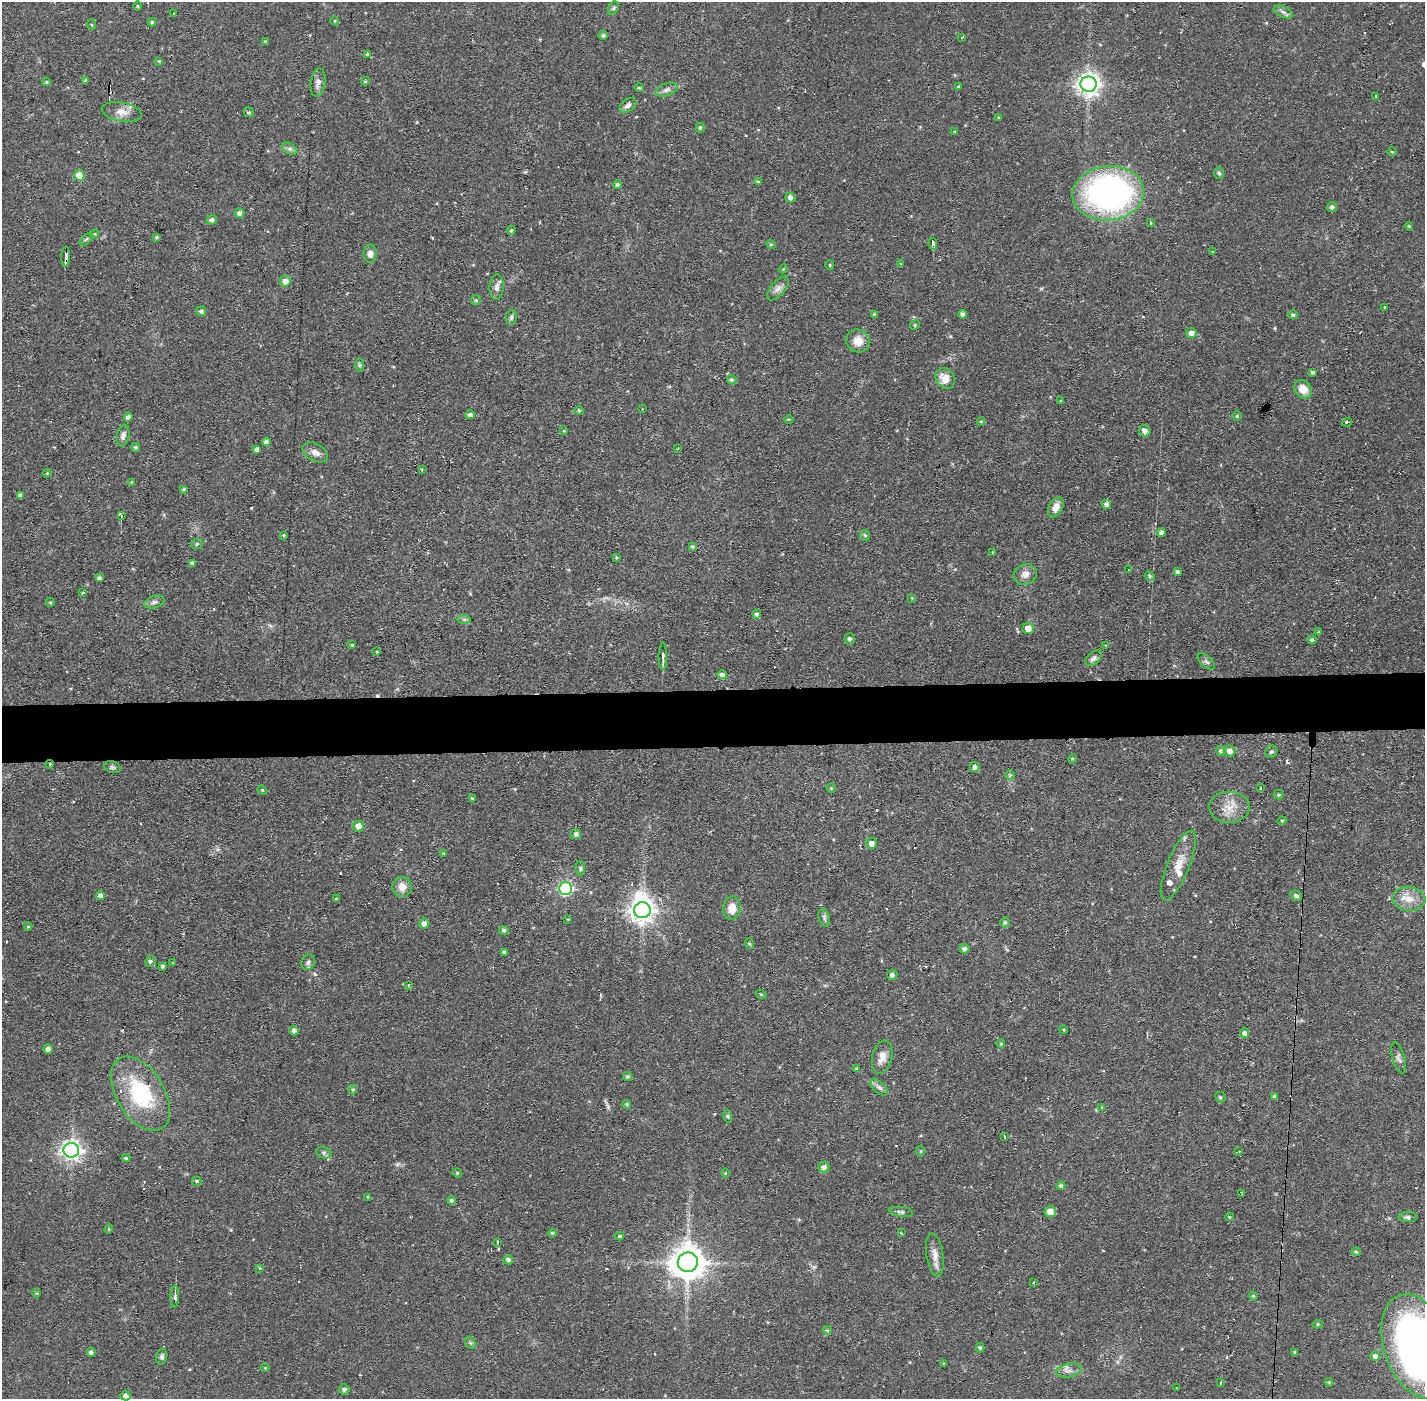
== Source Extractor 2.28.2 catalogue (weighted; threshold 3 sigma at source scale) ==
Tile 5 of 3 x 3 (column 2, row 2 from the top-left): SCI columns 1423-2845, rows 1452-2848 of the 4267 x 4300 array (HDU 1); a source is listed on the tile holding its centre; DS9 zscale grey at full resolution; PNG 1427 x 1401 px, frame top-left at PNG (2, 2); each listed source drawn as its Kron ellipse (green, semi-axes under 4 px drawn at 4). Shown black and unused: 4% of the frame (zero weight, under 2 of 3 exposures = <1% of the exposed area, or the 3 px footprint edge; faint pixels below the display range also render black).
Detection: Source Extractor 2.28.2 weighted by HDU 2 'WHT'; one run over the whole footprint, this tile lists its part. Background 0.0582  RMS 0.006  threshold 0.0272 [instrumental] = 3 sigma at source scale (4.5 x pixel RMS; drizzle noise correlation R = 1.50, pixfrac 1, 0.05/0.05 arcsec/px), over >= 5 px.
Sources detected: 252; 1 inside a brighter object's white glare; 9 cosmic-ray / hot-pixel residue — neither listed nor drawn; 6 inside a brighter listed object's ellipse — not listed separately; the other 236 listed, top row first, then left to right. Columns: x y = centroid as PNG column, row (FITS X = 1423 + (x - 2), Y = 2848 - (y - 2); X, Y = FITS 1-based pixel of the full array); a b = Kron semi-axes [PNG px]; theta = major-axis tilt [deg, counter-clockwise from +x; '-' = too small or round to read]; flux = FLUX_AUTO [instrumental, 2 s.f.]
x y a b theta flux
137 6 5 3 - 0.64
613 8 7 5 60 1.1
1283 12 10 5 -25 2
173 13 3 2 - 0.96
335 21 4 3 - 0.53
152 22 4 4 - 0.79
92 25 5 3 - 0.59
603 35 5 4 - 1.6
962 37 3 3 - 2.6
265 42 4 3 - 0.72
367 54 4 3 - 0.67
159 61 3 3 - 0.51
86 80 4 4 - 1.1
365 81 4 3 - 0.75
47 82 4 4 - 0.67
318 82 14 7 81 3.2
1089 84 8 7 - 430
959 87 3 3 - 3
639 88 4 4 - 0.69
666 90 11 6 21 2.4
1376 96 3 2 - 0.91
628 105 9 6 35 2.3
122 112 20 9 -10 5.8
249 112 5 5 - 0.95
999 118 4 3 - 0.74
700 127 5 4 - 1
955 132 4 3 - 0.81
290 149 8 5 -31 1.8
1392 152 4 4 - 0.6
1219 173 5 5 - 1
79 175 5 5 - 12
758 182 4 4 - 0.92
617 185 4 4 - 1.5
1108 193 36 27 5 220
790 197 5 4 - 2.7
1332 207 5 5 - 1.6
239 213 5 4 - 2.6
212 220 5 4 - 1.7
1150 223 3 3 - 1
1409 226 4 3 - 0.57
511 230 4 3 - 0.78
94 234 4 4 - 0.63
157 237 3 3 - 1
86 239 8 3 45 0.92
771 244 5 4 - 0.74
933 244 6 4 -78 3.1
1213 252 4 3 - 0.58
370 254 9 6 89 3.1
66 256 10 3 88 12
901 264 3 3 - 0.56
830 265 5 4 - 0.69
783 269 5 3 - 0.61
285 281 5 5 - 4.7
497 287 13 7 85 2.8
778 288 14 7 50 3.4
476 300 5 5 - 0.94
1385 307 3 3 - 1.9
201 311 5 5 - 1.7
874 314 4 4 - 0.78
963 314 4 4 - 2.6
1293 315 5 4 - 1.1
511 317 7 5 79 1.4
915 325 5 4 - 0.77
1191 333 5 5 - 3.3
858 341 12 11 - 7.4
360 365 7 4 90 0.94
1313 372 4 3 - 1.3
945 378 11 9 -58 7.6
732 380 5 4 - 1.1
1303 389 10 8 -48 7.1
1061 401 3 3 - 0.59
642 409 2 2 - 0.48
579 411 5 4 - 0.71
470 415 4 4 - 2.6
1237 416 4 4 - 0.81
128 417 4 4 - 2.3
789 419 4 3 - 0.63
981 421 4 4 - 0.68
1347 422 5 3 - 0.87
564 431 4 3 - 0.48
1145 431 6 5 - 3.5
123 436 11 6 77 2.7
266 442 4 4 - 2.9
136 447 4 4 - 0.99
678 448 3 2 - 0.55
257 449 4 4 - 2.4
315 452 14 8 -29 4
422 470 4 2 - 0.56
47 473 4 4 - 0.67
132 482 4 4 - 0.53
183 489 3 3 - 0.68
20 495 4 4 - 2.2
1107 504 5 4 - 1.9
1056 507 11 7 63 5.3
122 515 3 3 - 110
1161 532 4 4 - 1.6
284 535 4 3 - 0.66
865 535 6 4 -43 1.1
197 544 6 5 - 1
693 546 4 4 - 1.2
993 552 4 3 - 0.58
616 558 3 3 - 1.3
192 563 4 4 - 1.6
1129 570 3 3 - 1.4
1178 572 4 4 - 1.2
1025 574 12 10 23 4.4
1150 576 5 4 - 1
99 578 4 4 - 1.8
82 593 3 3 - 1.3
912 598 4 4 - 0.49
50 602 4 3 - 0.75
154 602 10 6 16 2.1
757 614 4 4 - 1.4
464 619 7 4 -1 1.2
1028 629 5 5 - 5
1319 632 4 3 - 0.69
849 639 6 5 - 1.4
1312 640 5 4 - 1.3
352 645 4 4 - 0.75
1106 645 4 3 - 0.64
377 652 4 3 - 0.57
663 657 13 3 -90 2.2
1093 658 9 6 42 2
1206 662 10 5 -41 1.7
722 675 5 4 - 2.4
1221 751 5 4 - 1.5
1230 751 6 5 - 3
1271 752 6 5 - 1.2
1072 759 5 3 - 0.69
50 764 4 3 - 0.47
112 767 8 6 -15 1.4
975 767 5 5 - 2.2
1010 775 5 5 - 0.85
831 788 4 4 - 0.59
1261 788 3 3 - 2.6
262 790 5 4 - 0.67
1279 795 5 4 - 0.93
472 798 4 3 - 0.64
1229 807 20 15 -1 9.7
1282 821 4 4 - 0.78
358 826 5 5 - 5.2
576 834 5 5 - 1.9
872 843 5 5 - 3.4
444 853 3 3 - 0.51
1178 866 37 11 68 11
580 868 8 4 -86 1.2
402 887 10 9 - 5.9
565 889 6 6 - 100
101 896 4 4 - 4.6
1296 896 6 5 - 1.5
336 899 3 3 - 0.52
1409 899 16 12 -5 7.9
732 908 12 8 84 7.7
642 910 8 8 - 560
824 918 9 5 -73 1.4
568 919 4 3 - 0.47
1005 922 5 5 - 1.2
424 924 5 5 - 2.9
28 926 4 4 - 0.63
504 930 5 4 - 1.6
750 944 5 3 - 0.67
964 949 5 5 - 1.8
505 952 4 4 - 2.1
150 961 5 5 - 1.6
173 962 4 2 - 0.5
308 962 8 6 69 1.7
163 966 3 3 - 1.3
892 975 5 5 - 1.9
408 985 4 4 - 0.71
761 994 5 3 - 0.59
1064 1030 4 3 - 0.55
294 1031 4 4 - 2.6
1245 1033 5 4 - 2
1001 1044 4 3 - 0.68
48 1049 4 4 - 3
882 1057 17 9 76 5.1
1399 1058 16 6 -73 2.3
857 1068 4 3 - 0.86
628 1077 5 4 - 1.1
879 1088 10 5 -41 2.2
353 1090 5 4 - 0.87
140 1094 41 24 -59 50
1220 1097 5 5 - 1.3
1275 1097 4 4 - 1.4
627 1104 4 4 - 0.81
1102 1107 4 3 - 0.63
727 1116 6 4 -73 1
1004 1137 3 2 - 1.1
71 1150 8 7 - 310
921 1151 5 3 - 0.62
1239 1151 3 2 - 0.56
324 1153 8 5 -17 1.4
126 1158 4 4 - 0.71
824 1167 6 5 - 2.8
457 1173 5 4 - 0.71
725 1173 4 3 - 0.47
197 1181 5 4 - 1.1
1061 1186 4 4 - 1.3
1242 1193 4 2 - 1.2
368 1197 3 3 - 1.6
452 1201 4 4 - 1.6
901 1212 12 5 -7 1.6
1050 1212 6 5 - 5.8
1229 1217 4 3 - 0.54
1408 1217 9 5 -1 1.6
109 1229 5 3 - 0.46
552 1233 4 3 - 0.95
901 1233 3 3 - 0.86
620 1236 4 3 - 1
498 1242 3 3 - 1.5
1356 1252 4 4 - 1
935 1255 21 8 -81 5.3
508 1260 5 4 - 1.9
688 1262 10 10 - 1300
260 1268 3 3 - 0.52
1034 1283 3 2 - 0.85
37 1293 4 3 - 0.69
1253 1296 4 4 - 0.7
175 1297 11 3 89 1.7
1318 1324 5 4 - 1
827 1330 4 4 - 0.77
470 1343 7 5 -59 1.1
1417 1346 54 33 -71 350
980 1348 5 4 - 1.1
91 1352 4 4 - 2.3
1295 1352 4 3 - 1.1
1375 1356 5 5 - 2.8
162 1357 8 5 75 1.6
944 1363 4 3 - 0.67
265 1368 4 3 - 0.55
1069 1370 13 6 12 3.3
1329 1382 4 3 - 0.63
1221 1383 3 3 - 5.3
1177 1388 3 2 - 0.62
344 1389 5 5 - 1.2
126 1396 5 4 - 2.7
Overlapping masked pixels (flux is a lower limit): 4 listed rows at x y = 933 244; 66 256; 50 764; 140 1094
Isophote crosses this tile's border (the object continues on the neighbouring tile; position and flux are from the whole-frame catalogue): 1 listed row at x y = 1417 1346